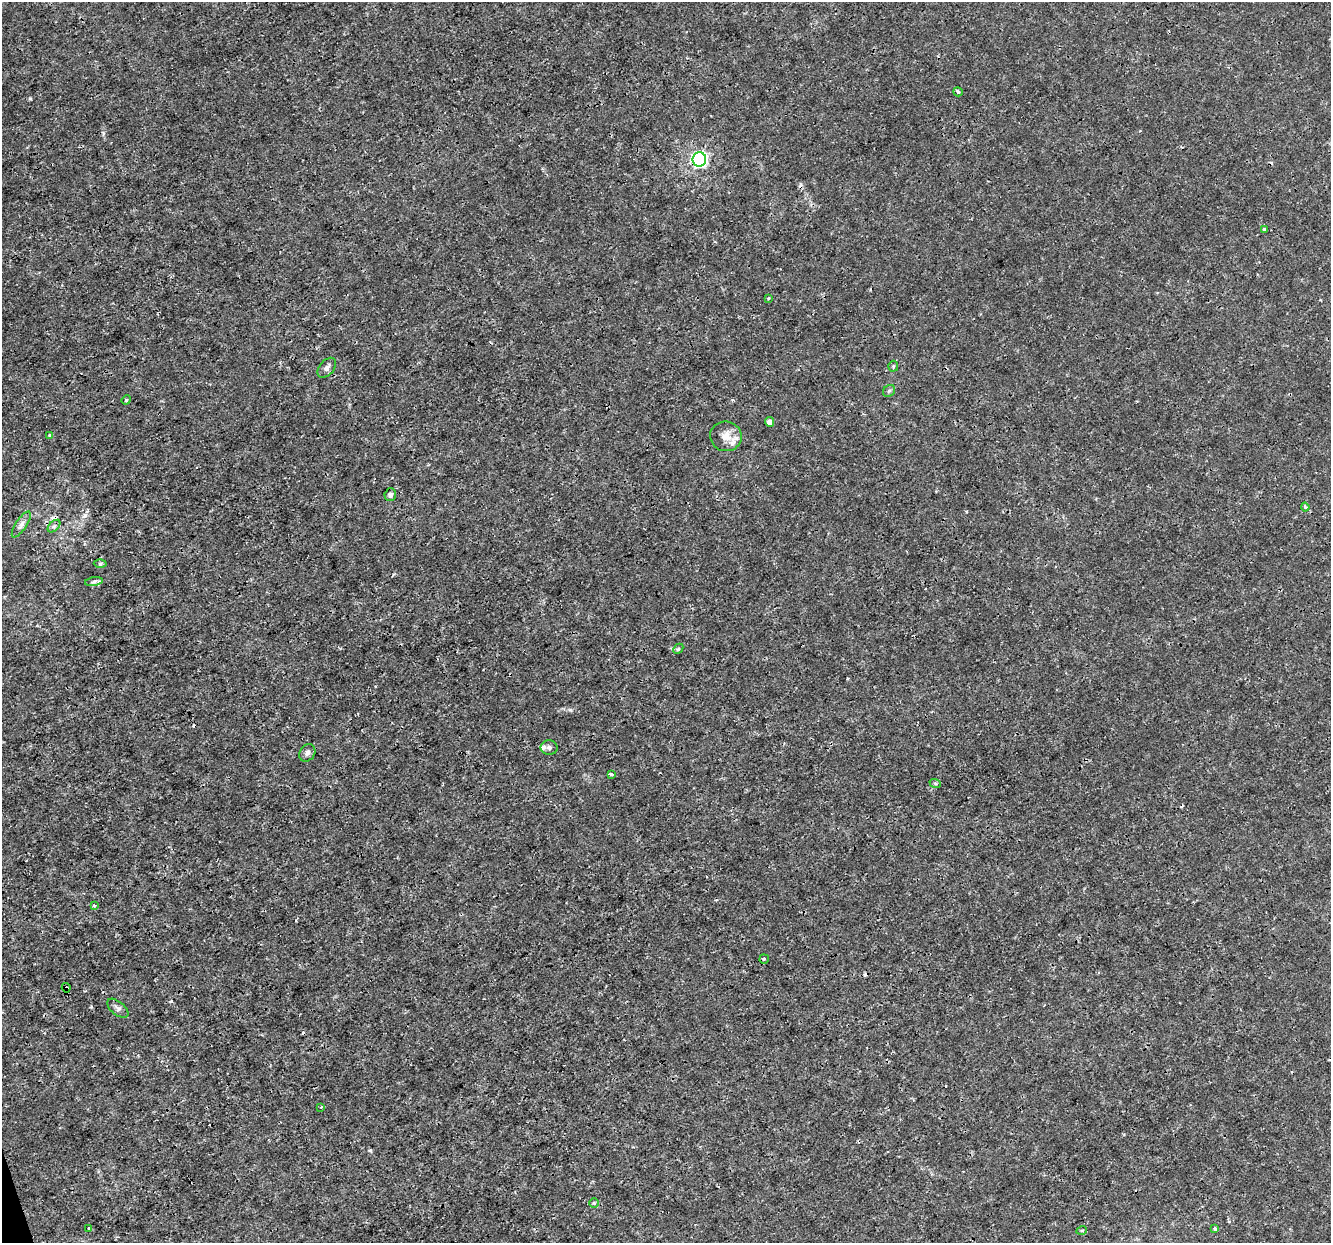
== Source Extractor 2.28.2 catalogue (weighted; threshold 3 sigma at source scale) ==
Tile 7 of 4 x 4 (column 3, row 2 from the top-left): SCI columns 2660-3988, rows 2543-3783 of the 5320 x 5137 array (HDU 1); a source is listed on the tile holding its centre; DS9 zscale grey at full resolution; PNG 1333 x 1245 px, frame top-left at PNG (2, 2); each listed source drawn as its Kron ellipse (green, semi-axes under 4 px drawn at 4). Shown black and unused: <1% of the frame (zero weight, under 3 of 4 exposures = <1% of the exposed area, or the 3 px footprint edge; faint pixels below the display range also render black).
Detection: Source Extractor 2.28.2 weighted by HDU 2 'WHT'; one run over the whole footprint, this tile lists its part. Background 0.00347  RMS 8.4e-04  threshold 0.00379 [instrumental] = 3 sigma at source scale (4.5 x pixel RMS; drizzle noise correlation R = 1.50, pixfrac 1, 0.0396/0.0396 arcsec/px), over >= 5 px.
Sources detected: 38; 7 cosmic-ray / hot-pixel residue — neither listed nor drawn; the other 31 listed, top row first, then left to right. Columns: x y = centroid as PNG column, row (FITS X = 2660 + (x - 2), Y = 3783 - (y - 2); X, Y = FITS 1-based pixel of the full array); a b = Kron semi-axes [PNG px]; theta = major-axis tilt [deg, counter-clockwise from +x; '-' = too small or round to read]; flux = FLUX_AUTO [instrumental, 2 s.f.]
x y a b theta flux
958 92 5 3 - 0.17
699 159 7 6 - 25
1264 229 3 3 - 0.2
768 298 3 2 - 0.085
893 366 5 5 - 0.11
327 368 11 7 51 0.33
889 391 6 5 - 0.15
126 400 5 4 - 0.12
770 422 5 4 - 0.46
50 435 4 3 - 0.091
726 436 16 15 - 0.96
390 495 6 5 - 0.2
1305 507 4 4 - 0.13
21 524 15 5 57 0.41
54 526 7 4 45 0.2
100 564 6 4 1 0.12
94 582 9 4 9 0.22
678 649 5 4 - 0.13
549 747 8 7 - 0.32
307 753 9 7 55 0.28
611 774 4 3 - 0.17
935 783 6 3 -20 0.1
94 905 4 3 - 0.14
764 959 5 4 - 0.15
66 988 4 3 - 0.14
118 1008 12 6 -39 0.31
321 1107 3 3 - 0.066
594 1203 4 4 - 0.094
89 1228 4 3 - 0.14
1215 1229 3 3 - 0.25
1082 1230 5 3 - 0.08
Overlapping masked pixels (flux is a lower limit): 1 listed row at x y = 66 988
Unlisted compact peaks at least as high as the median listed source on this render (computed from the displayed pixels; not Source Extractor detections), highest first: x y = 30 98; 570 710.